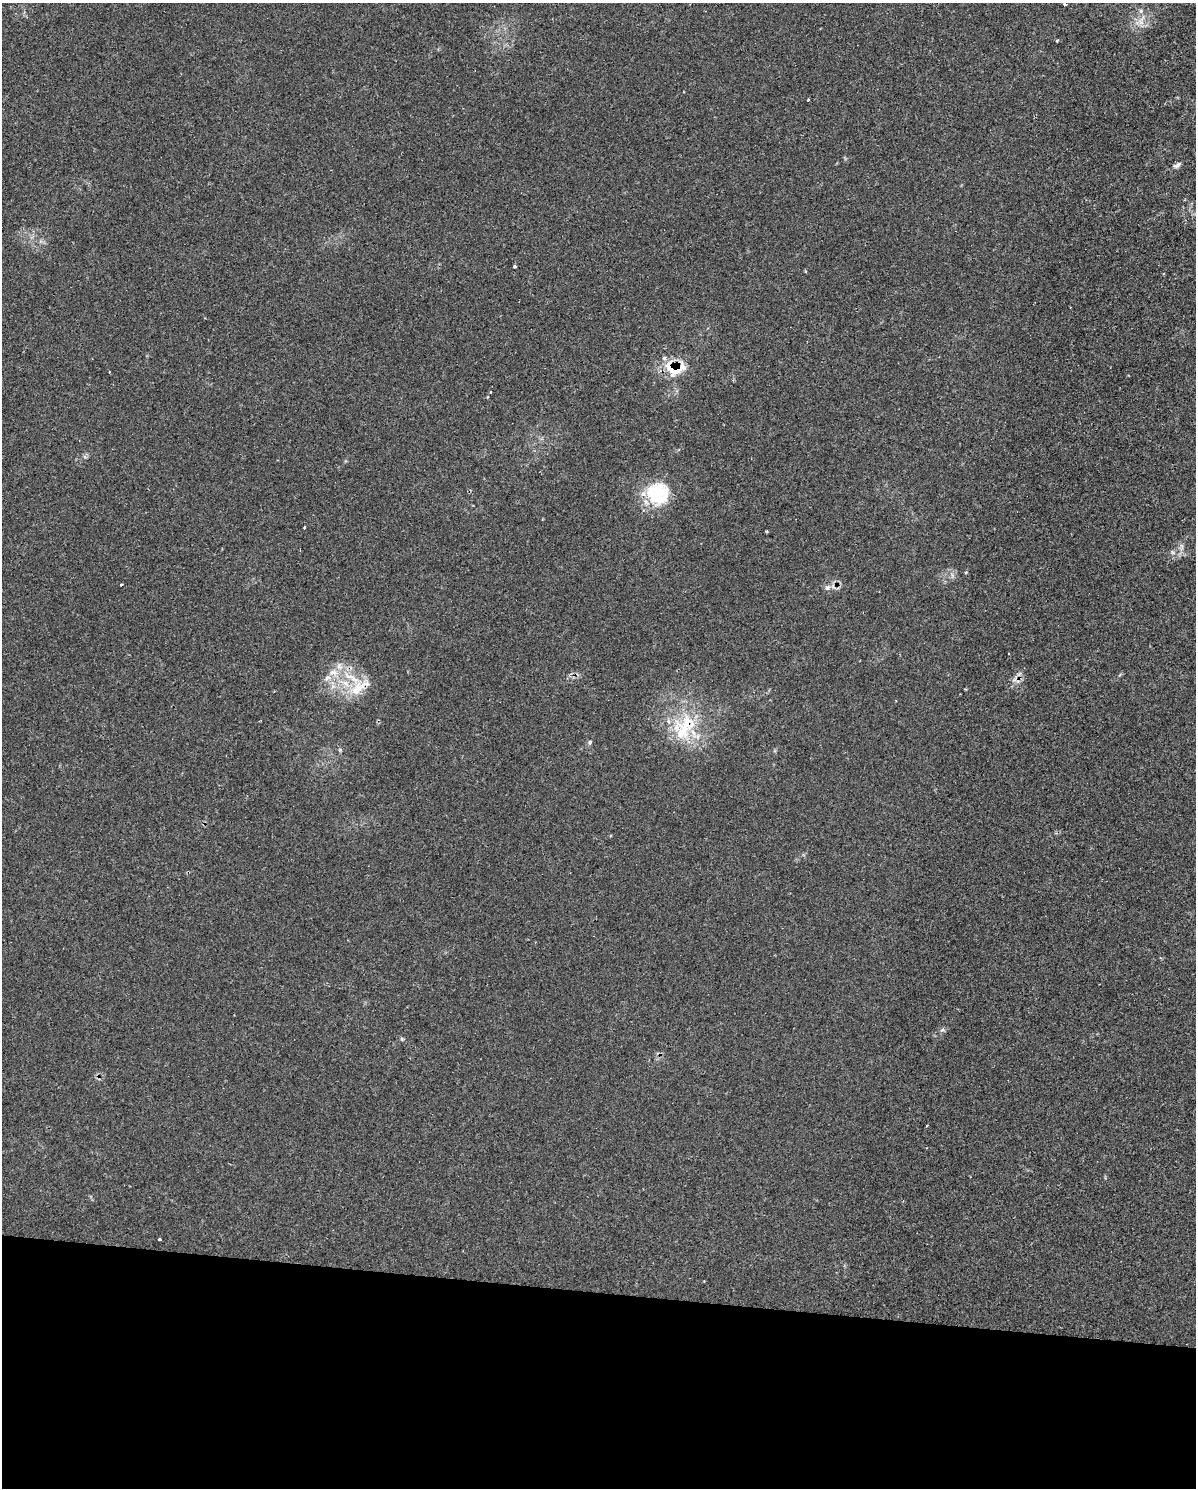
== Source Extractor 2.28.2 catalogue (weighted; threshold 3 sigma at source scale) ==
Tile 10 of 4 x 3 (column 2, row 3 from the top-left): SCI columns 1202-2395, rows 239-1724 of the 4834 x 4855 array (HDU 1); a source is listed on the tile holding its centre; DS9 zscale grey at full resolution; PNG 1198 x 1490 px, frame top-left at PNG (2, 3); no overlay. Shown black and unused: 13% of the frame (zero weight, under 2 of 3 exposures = <1% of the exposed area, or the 3 px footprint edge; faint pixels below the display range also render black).
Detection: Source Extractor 2.28.2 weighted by HDU 2 'WHT'; one run over the whole footprint, this tile lists its part. Background 0.046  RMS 0.005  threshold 0.0226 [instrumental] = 3 sigma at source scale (4.5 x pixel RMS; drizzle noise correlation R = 1.50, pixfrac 1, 0.05/0.05 arcsec/px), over >= 5 px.
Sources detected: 26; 5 inside a brighter listed object's ellipse — not listed separately; the other 21 listed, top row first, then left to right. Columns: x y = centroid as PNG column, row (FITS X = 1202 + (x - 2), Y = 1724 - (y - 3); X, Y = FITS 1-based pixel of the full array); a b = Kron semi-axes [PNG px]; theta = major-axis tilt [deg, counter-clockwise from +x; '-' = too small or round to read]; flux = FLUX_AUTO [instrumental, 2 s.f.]
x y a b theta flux
1064 4 3 3 - 3.8
1141 21 17 9 68 5.2
1057 40 3 3 - 0.95
808 100 3 2 - 0.52
1177 165 12 6 31 1.6
515 266 3 3 - 1.3
674 368 26 18 -3 16
490 392 4 3 - 0.49
658 493 29 27 -34 26
304 527 3 3 - 0.93
767 531 3 2 - 0.53
121 584 3 3 - 0.58
827 588 7 6 - 2
334 672 15 9 0 5.4
359 687 34 14 33 13
687 723 35 23 -7 27
590 742 7 5 76 0.95
942 1030 8 4 19 1.1
402 1039 6 4 71 0.61
927 1126 3 2 - 0.52
160 1240 3 3 - 1.7
Overlapping masked pixels (flux is a lower limit): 3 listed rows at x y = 674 368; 359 687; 687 723
Isophote crosses this tile's border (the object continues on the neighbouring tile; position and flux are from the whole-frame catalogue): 1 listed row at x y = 1064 4